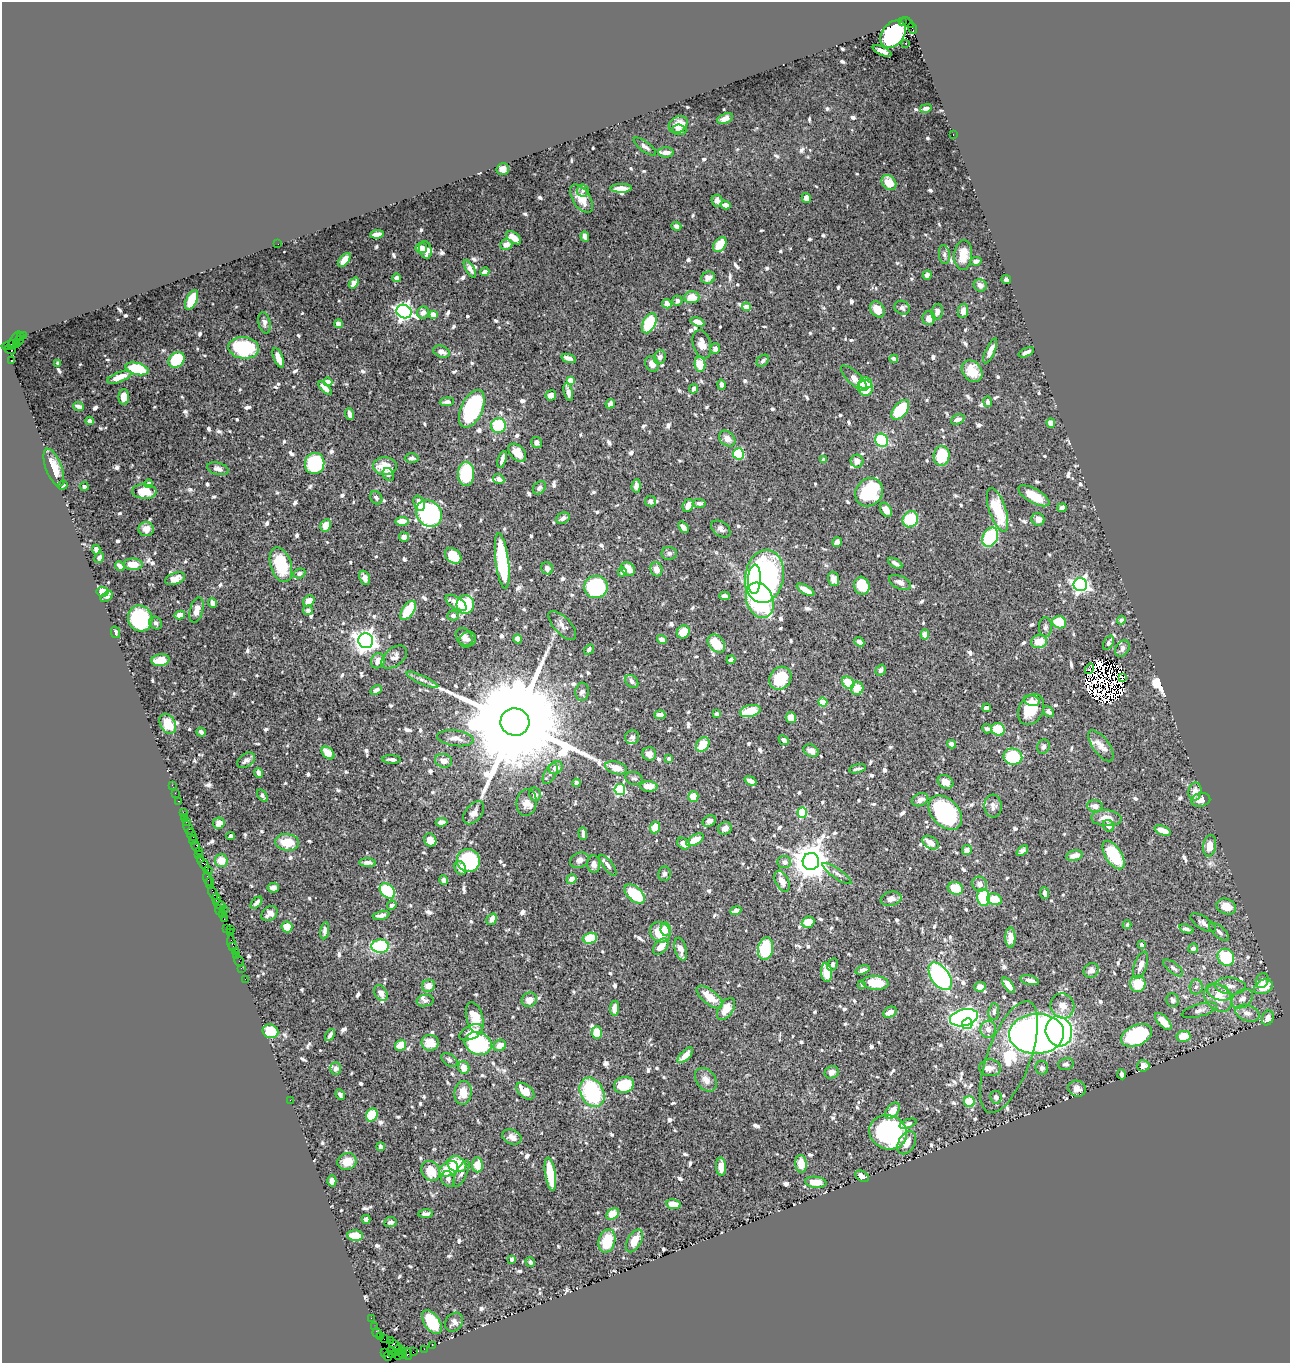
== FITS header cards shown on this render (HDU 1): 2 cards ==
NAXIS1  =                 1288
NAXIS2  =                 1361

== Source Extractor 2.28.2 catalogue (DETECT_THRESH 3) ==
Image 1288 x 1361 px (HDU 1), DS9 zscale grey, 1 PNG px = 1 image px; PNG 1292 x 1365 px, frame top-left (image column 1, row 1361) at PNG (2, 2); each listed source drawn as its Kron ellipse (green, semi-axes under 4 px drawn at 4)
Background 0.961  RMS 0.015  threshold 0.0445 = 3 sigma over >= 5 px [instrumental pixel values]
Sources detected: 978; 17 with non-positive FLUX_AUTO (blend fragments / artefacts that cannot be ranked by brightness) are neither listed nor drawn; of the other 961, the 500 brightest by FLUX_AUTO listed and drawn (461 fainter detections omitted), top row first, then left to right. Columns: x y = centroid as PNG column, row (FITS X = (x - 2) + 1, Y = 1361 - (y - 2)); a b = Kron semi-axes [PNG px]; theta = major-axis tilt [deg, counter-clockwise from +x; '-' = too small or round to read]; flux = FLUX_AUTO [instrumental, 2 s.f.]
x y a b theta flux
902 22 2 2 - 80
908 23 7 3 -35 170
912 28 6 3 -74 150
893 34 15 11 51 240
906 43 3 2 - 4.3
882 51 10 4 -24 7.4
926 108 6 4 13 3.8
725 118 8 5 22 6.5
678 124 10 8 34 12
679 130 7 5 -4 4.6
953 134 3 2 - 7.7
645 146 13 5 -37 3.9
666 152 8 5 -1 7.4
503 169 6 6 - 6.1
889 183 8 6 -46 17
621 188 11 4 1 9.5
583 191 6 6 - 3
806 198 5 4 - 7.7
581 199 16 9 -56 15
717 201 6 5 - 4.2
726 205 5 4 - 7.1
676 226 5 4 - 3
377 234 7 4 6 6.9
585 236 5 4 - 6.4
514 238 9 5 -38 9.7
278 244 2 2 - 9.4
506 244 6 5 - 8.4
720 245 8 5 55 26
421 248 6 5 - 9.1
426 250 9 6 -78 13
944 255 9 5 -83 3.1
963 255 15 9 85 16
344 260 8 4 51 12
976 261 6 4 10 3.5
470 269 10 4 -60 4.8
485 272 4 4 - 5.9
927 275 5 4 - 3.3
397 278 4 4 - 3.8
708 278 7 6 - 5.5
1006 280 5 4 - 3.9
354 283 6 4 54 9.2
980 285 7 6 - 3.9
692 297 7 6 - 16
192 300 10 5 64 46
677 301 5 5 - 3
667 304 5 4 - 9.1
747 307 4 4 - 10
902 308 8 6 -26 4.1
877 309 9 6 -52 11
404 311 8 6 -27 420
963 311 7 5 80 6.7
937 312 8 5 79 5.3
423 313 6 6 - 6.8
433 314 4 4 - 12
929 318 7 6 - 8.6
698 322 7 4 -16 8.3
264 323 11 6 -77 4.4
649 323 11 6 63 82
338 324 4 4 - 8.3
23 335 4 3 - 63
20 336 3 3 - 65
14 340 10 4 57 350
19 341 6 2 43 190
702 344 14 9 -74 11
9 345 7 3 15 160
16 345 3 2 - 120
244 348 15 11 -6 74
715 349 5 5 - 4.3
10 350 6 3 -22 120
990 351 13 4 66 7.5
441 352 8 5 -21 6.9
1026 352 8 3 24 3.8
660 357 7 5 68 4.8
278 358 10 4 -69 12
569 358 7 4 -20 6.4
894 359 4 4 - 4.1
176 360 9 7 45 70
11 361 4 3 - 630
763 361 7 5 41 3
58 363 4 3 - 3.6
652 364 8 6 -62 6
700 364 7 5 -83 27
137 369 12 6 -15 49
972 371 12 9 -49 21
119 377 13 5 20 12
854 378 17 6 -44 9.7
570 380 4 4 - 19
328 382 4 4 - 13
865 383 6 6 - 19
721 385 5 4 - 4.6
325 388 8 4 -46 8.3
865 388 8 7 - 24
693 389 5 4 - 4.8
568 392 9 4 -77 6.1
551 395 5 5 - 5.5
124 397 8 5 -90 13
447 402 7 4 4 3.9
988 402 5 4 - 3.9
610 404 5 4 - 5.2
78 407 5 4 - 5.3
472 409 20 10 65 110
900 410 11 6 51 60
349 414 6 4 -70 6
958 419 7 4 24 5.2
90 421 4 4 - 4.1
1051 423 5 4 - 8
498 425 7 7 - 56
727 439 9 6 -44 8.4
882 440 7 6 - 75
536 442 5 5 - 3.8
517 453 10 7 -46 11
738 454 5 5 - 72
942 456 10 8 86 48
412 458 7 5 1 3.8
502 459 9 3 72 4.6
824 460 4 4 - 3.8
857 461 6 6 - 7
315 463 10 9 - 89
385 466 12 9 -4 20
54 468 20 8 -69 21
218 469 11 6 -16 5.9
388 474 7 5 -57 3
466 474 12 8 89 79
499 479 6 5 - 3.8
149 484 4 4 - 3.7
63 485 5 4 - 3.2
84 486 4 3 - 3.5
636 486 7 4 84 6.3
539 488 7 5 44 3
144 491 12 7 -3 25
869 492 15 13 51 84
1034 496 17 7 -29 26
376 498 7 5 -55 3.2
650 501 5 5 - 3.1
419 503 8 5 -70 8.8
699 503 6 4 -2 3.1
688 505 7 5 61 8.5
1062 508 5 4 - 6.4
886 510 8 5 -56 7.2
998 510 23 8 -72 49
429 514 14 12 -52 210
563 518 7 5 26 5.2
910 519 8 7 - 50
1038 519 6 6 - 8.4
402 521 6 4 2 12
326 525 6 5 - 12
683 527 6 4 -53 6.7
146 529 7 7 - 8.1
721 529 11 7 -36 4.3
404 537 5 4 - 6.9
990 537 10 7 64 89
837 542 5 4 - 7.3
96 550 5 4 - 3.7
669 553 7 6 - 3.6
453 556 9 6 -41 27
99 558 5 4 - 4.3
502 561 28 6 -83 100
895 563 8 3 -31 3.9
133 564 9 5 -1 17
281 565 18 10 -72 50
120 566 5 4 - 5.6
547 568 6 5 - 3.4
628 569 7 6 - 11
656 569 7 6 - 7.3
622 572 4 4 - 3.5
299 573 6 4 24 3.4
764 576 26 19 80 360
365 578 7 5 -71 4.3
175 579 10 5 19 8.6
754 579 14 6 87 56
834 579 7 5 -72 5.5
900 582 12 6 -25 5.9
1080 585 7 6 - 400
862 586 9 7 -74 34
596 587 12 11 - 150
806 590 10 4 -30 12
102 592 6 5 - 16
724 596 5 4 - 4.2
107 597 7 4 38 3.3
760 600 18 13 -70 170
309 601 6 5 - 11
213 603 5 4 - 5
456 603 12 6 -34 11
465 604 9 8 - 56
197 610 13 6 74 8.4
308 610 5 5 - 4.3
408 610 11 5 55 40
180 615 5 4 - 9.3
453 616 5 5 - 4
140 618 13 12 - 120
1121 620 4 4 - 4.8
1059 622 7 6 - 32
156 623 7 5 -46 3.1
562 625 18 8 -47 6.1
1045 627 10 6 90 3.2
115 632 6 4 -77 3.5
683 632 7 6 - 23
925 634 5 4 - 11
464 637 10 7 -50 6.7
468 639 8 7 - 3.7
518 639 4 4 - 5.7
662 639 5 4 - 5.5
366 641 7 7 - 840
859 642 5 4 - 6.9
1039 642 8 6 14 16
1109 643 7 5 61 3.9
716 644 10 7 -48 30
1122 649 9 6 58 4.5
589 650 5 4 - 3.4
394 657 15 9 38 7.3
160 660 9 6 9 18
731 660 4 3 - 4
378 661 7 7 - 9.5
1089 669 5 3 - 3
881 670 6 5 - 3.7
1123 677 3 3 - 280
780 678 12 10 54 40
422 680 17 4 -24 4.1
632 681 7 5 -43 4.5
848 683 7 5 -49 28
857 688 6 6 - 17
376 690 6 4 27 5.3
582 692 9 6 86 4.5
1032 701 8 5 -14 3.9
823 702 4 4 - 28
987 708 4 4 - 6.9
1031 710 16 12 61 30
750 711 10 6 13 33
1049 712 6 4 -47 3.9
717 714 4 3 - 3.7
660 715 5 4 - 5.7
791 718 5 5 - 13
515 722 14 13 - 48000
168 724 10 7 -61 15
987 729 5 4 - 3.1
998 729 7 6 - 33
201 732 5 4 - 3.5
632 737 7 7 - 3
455 738 18 7 -7 9.3
784 740 5 4 - 7.4
951 744 4 4 - 6.4
703 745 8 6 55 19
1101 746 18 8 -54 8.7
1043 747 7 6 - 3.5
811 751 8 6 -30 8.2
328 753 7 5 -44 19
649 754 7 6 - 6.1
1013 757 9 8 - 85
391 759 9 4 -3 3.5
669 759 4 3 - 4.4
246 760 10 6 35 4
444 761 9 6 -14 7.9
556 768 7 6 - 7.7
616 768 11 6 -15 14
857 769 8 3 13 3.2
259 773 5 4 - 5.4
550 774 11 5 61 4
634 778 8 6 -11 3
751 781 6 4 -21 4.4
945 782 8 6 -31 8.3
576 783 4 4 - 4.6
172 785 2 2 - 17
649 786 8 5 -3 13
620 790 5 5 - 120
1195 791 9 6 80 11
175 793 2 2 - 10
535 794 7 5 -78 3.6
262 796 7 4 -54 3.1
693 797 5 5 - 16
920 800 8 6 24 6
1201 800 9 7 9 7.7
178 801 3 2 - 29
526 802 13 10 83 7.5
993 806 11 8 -86 5.3
1095 806 8 6 -4 5.7
183 812 2 2 - 32
474 813 13 8 51 6.9
802 813 5 4 - 68
945 813 20 13 -46 150
184 817 2 2 - 14
1106 818 15 8 -4 13
709 821 7 5 27 3.8
186 822 3 3 - 130
442 822 6 4 9 6.2
219 823 6 5 - 10
1108 826 6 5 - 5.1
655 827 6 5 - 18
188 828 7 2 -64 36
725 828 7 6 - 5.1
1163 830 8 4 -22 16
583 833 6 3 -87 3.9
191 835 7 3 -60 120
231 836 4 4 - 4.2
193 840 5 3 - 92
430 840 7 6 - 8.9
695 840 9 5 29 14
287 842 12 8 -7 25
930 843 9 6 -32 8.9
683 844 7 5 -38 5.9
196 846 6 3 -74 160
1210 846 11 6 81 13
967 850 5 4 - 5.9
199 851 2 2 - 77
1022 851 6 4 40 3.2
199 855 2 2 - 31
1113 855 16 8 -57 40
1074 856 8 5 11 8.7
201 860 3 2 - 65
579 860 10 7 24 5.7
221 861 6 6 - 17
468 861 11 11 - 130
811 861 8 8 - 2700
784 862 7 6 - 4.4
203 863 8 3 -53 180
368 863 8 4 -3 3.8
594 864 9 6 -84 4.8
608 865 13 5 -53 4.8
460 868 7 5 -64 5.9
208 870 4 3 - 81
837 873 17 5 -34 4.1
664 874 7 6 - 3.5
208 879 7 3 -74 150
572 879 5 4 - 6.2
444 880 5 4 - 4.4
782 881 11 6 -64 8.9
210 883 6 2 88 84
980 884 8 7 - 5.6
273 888 6 5 - 4.1
955 888 8 6 -18 27
387 891 9 6 -43 56
213 893 7 3 -72 250
1045 893 6 4 -84 4.3
635 894 12 7 -42 51
984 897 8 6 -85 61
216 898 5 3 - 210
891 899 10 7 10 5.5
994 899 8 5 -19 22
256 903 7 3 47 3.9
219 905 7 3 -38 120
392 905 5 4 - 3.8
1226 906 10 7 -20 14
224 909 2 2 - 30
220 911 6 3 -58 130
736 911 6 4 22 6.9
269 913 9 6 40 6.5
222 915 4 2 - 74
381 915 8 4 12 4.8
224 919 2 2 - 21
492 919 6 5 - 4.9
808 922 6 5 - 13
1203 923 14 6 -32 5.1
1127 925 4 3 - 3.1
287 927 5 5 - 16
227 929 3 2 - 24
230 929 3 2 - 41
666 929 7 5 -81 10
1186 929 7 3 -19 3.6
325 931 9 4 81 3.4
660 932 10 10 - 24
1219 932 12 5 -41 3.5
231 933 3 2 - 40
590 938 7 5 15 39
1010 938 10 5 -90 11
232 943 8 3 -77 110
1141 945 3 3 - 4.5
380 946 9 6 2 92
233 947 3 2 - 63
661 947 9 6 46 11
1193 948 5 4 - 4.8
681 949 11 6 -75 7.7
766 949 11 7 78 57
235 951 3 2 - 54
236 955 3 3 - 110
1226 957 9 8 - 66
239 961 6 2 -55 38
832 965 7 4 61 3.1
1141 965 14 6 70 8
241 968 2 2 - 38
1173 968 12 5 -38 3.3
862 970 7 4 17 3.9
1091 970 8 7 - 5
826 972 9 5 -85 19
940 976 16 9 -55 170
245 979 2 2 - 22
1030 980 9 4 -13 4.7
1262 981 8 6 67 4.7
875 983 13 7 -5 27
862 984 4 3 - 4.4
1138 984 8 7 - 25
1008 985 9 4 -55 10
428 986 6 6 - 9.5
1230 986 15 8 -5 8.1
980 987 6 5 - 7.8
1196 987 7 6 - 3.1
1263 987 10 6 24 24
1219 992 12 8 -20 9.7
381 993 8 6 -60 6
710 997 16 7 -39 18
1218 998 16 12 -48 20
1242 999 12 8 36 6.6
425 1000 8 6 10 3.5
529 1000 8 7 - 9.4
1173 1000 7 6 - 3.3
1062 1006 12 12 - 12
615 1008 7 4 85 7.6
726 1009 12 7 57 14
1199 1010 18 6 16 5.1
994 1011 8 5 83 3.4
890 1012 7 5 26 7.5
1247 1013 12 8 -20 8.4
475 1018 16 8 -75 26
964 1018 14 8 14 360
1268 1018 7 5 68 7.7
1163 1021 11 5 -46 11
967 1024 5 5 - 76
988 1029 8 8 - 7.3
270 1031 8 6 -22 39
1059 1031 15 13 -75 410
471 1032 13 7 26 12
597 1032 6 5 - 28
1037 1034 27 20 3 710
330 1035 7 3 58 3
1136 1035 16 10 23 100
1183 1036 7 5 9 27
430 1043 8 8 - 14
478 1043 14 11 -22 120
400 1045 6 5 - 18
500 1045 6 5 - 11
685 1055 10 4 45 9.7
1009 1057 59 21 70 74
449 1060 9 5 -35 3.5
1066 1064 8 6 15 3.4
1143 1066 6 5 - 7.3
464 1067 6 5 - 12
336 1068 6 5 - 3.4
990 1068 11 8 -6 5.9
1042 1068 7 6 - 4.2
832 1072 7 6 - 4.6
1122 1074 5 3 - 3.5
706 1080 13 9 -51 8.6
624 1085 10 8 18 33
1077 1089 9 8 - 7.8
525 1091 11 6 -40 14
592 1092 15 11 -62 100
463 1093 12 8 80 16
340 1095 5 4 - 3.1
996 1097 6 5 - 4.7
290 1100 2 2 - 10
969 1102 5 5 - 36
892 1111 9 6 51 13
372 1115 7 5 61 40
908 1124 9 4 20 3.4
888 1132 19 17 -22 170
512 1137 10 7 -23 6.3
907 1143 12 8 61 10
381 1147 4 4 - 3.7
347 1161 10 8 20 15
457 1164 10 7 -24 41
801 1164 9 5 -86 15
477 1165 7 5 88 22
721 1167 9 5 -86 8.4
449 1169 10 7 26 30
431 1171 10 9 - 22
461 1174 15 5 63 4.7
550 1174 17 5 -81 43
862 1176 7 5 -30 7.6
448 1179 8 6 -66 4.5
332 1181 5 4 - 6.3
816 1182 11 5 -6 15
673 1204 7 5 -10 12
426 1214 7 4 2 3.8
613 1214 7 5 37 17
366 1219 4 4 - 3.6
390 1222 6 5 - 3.6
355 1236 8 5 -2 21
607 1241 12 8 75 34
634 1241 12 6 61 17
512 1259 4 4 - 3
530 1262 5 4 - 3.4
371 1318 2 2 - 26
432 1322 13 7 -56 40
454 1322 10 8 49 5.4
375 1327 2 2 - 16
377 1333 5 3 - 60
380 1337 3 3 - 110
384 1339 3 2 - 24
390 1341 3 2 - 22
395 1345 6 4 -33 330
432 1345 2 2 - 23
424 1349 2 2 - 16
391 1350 3 2 - 42
397 1350 6 3 60 110
401 1350 4 3 - 94
413 1352 2 2 - 43
384 1353 3 2 - 23
392 1354 3 2 - 18
403 1354 4 3 - 130
408 1354 6 4 -72 220
399 1355 4 2 - 60
388 1356 5 2 - 33
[461 fainter detections neither listed nor drawn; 17 non-positive-flux detections neither listed nor drawn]